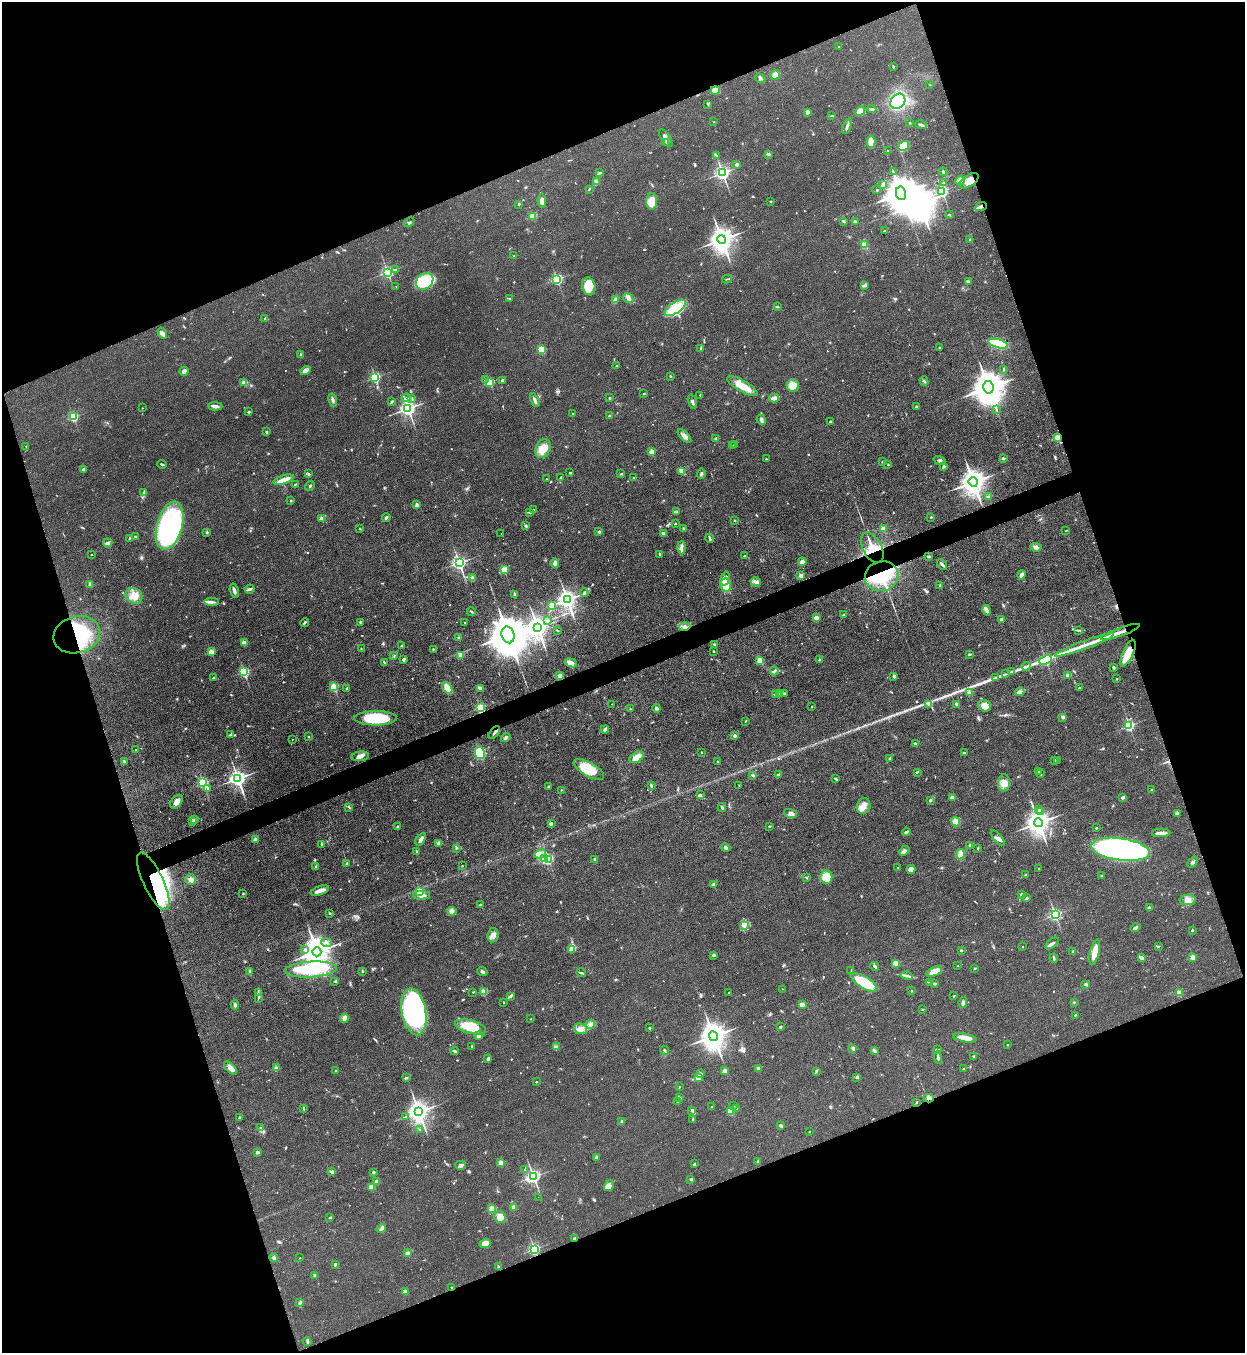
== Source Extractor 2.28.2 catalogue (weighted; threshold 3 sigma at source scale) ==
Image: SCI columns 308-5278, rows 37-5440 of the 5457 x 5478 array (HDU 1 of 3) = the unmasked area's bounding box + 8 px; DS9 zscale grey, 4 x 4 block average (1 PNG px = mean of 4 x 4 image px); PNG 1247 x 1355 px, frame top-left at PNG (2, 2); each listed source drawn as its Kron ellipse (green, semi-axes under 4 px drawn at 4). Shown black and unused: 41% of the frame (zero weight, under 3 of 4 exposures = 5% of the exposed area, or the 3 px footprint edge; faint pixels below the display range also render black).
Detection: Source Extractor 2.28.2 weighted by HDU 2 'WHT'. Background 0.0524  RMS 0.0057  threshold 0.0258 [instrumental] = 3 sigma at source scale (4.5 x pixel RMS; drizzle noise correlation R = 1.50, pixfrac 1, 0.05/0.05 arcsec/px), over >= 5 px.
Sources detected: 804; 1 too faint to see at this stretch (4 x 4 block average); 4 inside a brighter object's white glare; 7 cosmic-ray / hot-pixel residue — neither listed nor drawn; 14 coinciding with a brighter row at this scale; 28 inside a brighter listed object's ellipse — not listed separately; of the other 750, all 500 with FLUX_AUTO >= 2.03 (the completeness limit of this list) listed and drawn (250 fainter detections not listed), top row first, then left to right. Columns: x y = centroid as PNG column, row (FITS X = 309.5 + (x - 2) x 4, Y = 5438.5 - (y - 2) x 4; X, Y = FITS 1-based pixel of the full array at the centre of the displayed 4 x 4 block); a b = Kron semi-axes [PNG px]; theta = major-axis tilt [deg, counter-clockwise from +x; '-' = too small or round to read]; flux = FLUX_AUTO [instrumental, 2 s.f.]
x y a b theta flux
839 47 2 2 - 2.1
893 66 2 2 - 3.8
775 75 5 3 - 33
760 78 5 3 - 6.5
930 85 2 2 - 3.1
715 90 4 3 - 38
898 101 8 7 - 200
708 104 4 2 - 2.8
872 109 4 2 - 4.7
860 111 5 4 - 33
807 112 4 3 - 7.7
831 116 3 2 - 2.2
714 122 2 2 - 4.8
910 123 2 2 - 3.2
921 125 6 2 -19 9.8
847 126 8 2 71 11
666 138 10 3 -57 14
871 142 6 4 -88 46
666 143 3 2 - 4.7
904 146 6 4 33 46
888 150 2 2 - 4.5
769 154 4 2 - 5.6
716 155 3 2 - 2.3
736 164 2 2 - 23
893 171 2 2 - 2
943 172 4 2 - 6
599 173 4 2 - 9.6
722 173 2 2 - 1200
960 180 5 3 - 9.2
969 181 11 6 33 36
597 182 4 2 - 4.1
944 183 2 2 - 6.2
883 184 3 2 - 16
589 189 4 2 - 3.4
877 190 2 2 - 3.1
942 191 2 2 - 550
901 193 7 5 -76 8900
542 201 7 3 -85 23
652 201 8 5 87 29
770 201 2 2 - 2.3
519 204 2 2 - 11
981 207 6 3 21 13
949 215 3 2 - 2.1
533 216 2 2 - 180
843 221 3 2 - 3.7
855 221 3 2 - 6.1
409 222 6 2 47 4.2
884 231 2 2 - 11
722 240 4 4 - 3500
970 240 2 2 - 18
864 245 3 3 - 14
514 256 2 2 - 9.2
395 270 3 3 - 4.3
387 272 2 2 - 690
557 279 2 2 - 490
727 279 5 2 - 3.4
425 281 9 7 42 160
968 281 3 3 - 4.3
865 285 4 3 - 6.3
589 286 9 6 -78 79
396 287 2 2 - 2.2
510 298 2 2 - 2.1
628 298 5 3 - 11
615 300 3 3 - 6.1
777 307 4 2 - 3.2
675 308 12 5 34 130
265 319 3 2 - 2.9
162 333 6 4 -56 9.5
998 344 10 3 -16 270
940 348 2 2 - 4.5
542 349 4 4 - 85
701 349 2 2 - 2.5
300 355 3 2 - 3.9
616 366 2 2 - 2.8
1004 369 3 2 - 3.6
184 371 4 3 - 12
305 371 5 3 - 20
670 376 4 2 - 2.7
375 377 2 2 - 480
486 380 2 2 - 16
502 380 2 2 - 20
924 381 5 2 - 4.3
490 382 2 2 - 290
244 383 2 2 - 92
742 386 17 5 -30 60
793 386 6 6 - 54
988 387 6 5 - 8300
644 393 3 2 - 2.2
700 395 3 2 - 2
406 398 5 2 - 6.4
412 398 4 2 - 3.6
609 398 2 2 - 4.2
774 398 5 3 - 23
333 400 7 3 -77 9.6
535 400 7 2 -66 9.6
392 401 3 2 - 3.4
692 402 7 2 -72 9.6
215 406 7 3 -3 12
916 407 3 2 - 5.5
142 408 2 2 - 3
408 408 3 2 - 1400
996 410 3 2 - 2.7
249 412 2 2 - 13
572 414 2 2 - 2.3
609 416 2 2 - 3.6
73 417 2 2 - 350
761 420 5 3 - 7.5
830 422 3 2 - 4.9
267 432 3 3 - 3.4
684 436 9 3 -45 16
1057 437 2 2 - 100
716 439 2 2 - 46
735 444 3 2 - 9.3
26 446 2 2 - 2
733 446 2 2 - 2
543 449 10 7 62 56
652 452 2 2 - 97
1003 458 2 2 - 12
766 459 2 2 - 2.5
939 460 6 2 -21 5.1
883 462 2 2 - 15
162 464 4 2 - 5
888 465 2 2 - 5.7
944 466 3 3 - 5.8
83 469 2 2 - 8.4
682 471 4 3 - 25
570 473 2 2 - 11
308 474 3 3 - 4.8
621 474 4 2 - 3.3
701 474 5 2 - 6.6
561 477 2 2 - 2.3
633 478 2 2 - 2.2
546 479 2 2 - 2.2
284 480 10 3 18 41
973 482 5 4 - 3300
295 484 4 2 - 2.7
310 486 5 2 - 4.6
144 492 3 2 - 3
989 497 2 2 - 32
291 501 2 2 - 4.4
416 505 4 2 - 12
533 509 2 2 - 2.4
530 512 2 2 - 2.6
677 512 3 2 - 2.5
931 517 2 2 - 4.2
321 518 2 2 - 57
386 518 4 2 - 5.6
734 520 2 2 - 2.3
675 524 2 2 - 9.3
526 525 3 2 - 3
170 526 24 12 74 1000
359 528 3 2 - 2.2
684 529 3 2 - 8.5
883 529 2 2 - 96
1066 531 2 2 - 2.4
207 532 2 2 - 14
599 532 2 2 - 20
501 533 2 2 - 4
663 534 3 2 - 11
135 537 4 2 - 3
129 538 3 2 - 3.4
710 538 4 2 - 5
108 543 4 2 - 6.1
1036 547 5 4 - 9.9
681 548 6 2 -90 14
872 548 16 9 -62 92
91 554 2 2 - 4
660 554 4 2 - 4.1
745 556 3 2 - 5
929 556 3 2 - 6.8
802 562 4 3 - 19
459 563 2 2 - 1100
555 563 5 3 - 7.8
942 564 6 2 -45 11
504 570 2 2 - 160
801 575 2 2 - 39
1021 575 4 3 - 14
882 576 17 14 16 210
472 578 2 2 - 53
725 578 7 3 76 11
756 582 5 2 - 7.5
89 584 4 3 - 5.4
726 585 6 5 - 70
940 586 3 2 - 3.6
250 589 5 2 - 8.9
234 591 7 2 -77 12
584 593 4 2 - 5.1
514 594 3 2 - 2.7
134 596 8 7 - 37
567 600 3 3 - 2200
211 602 7 3 -4 11
552 605 2 2 - 110
987 610 5 3 - 14
471 612 4 2 - 3.2
844 615 2 2 - 2.1
816 618 4 2 - 12
1002 620 2 2 - 35
547 621 3 3 - 4.5
305 622 4 2 - 4.5
360 622 4 2 - 3.4
465 623 2 2 - 2.7
685 627 6 4 18 14
538 628 4 3 - 2600
557 630 2 2 - 2.6
1079 630 2 2 - 2.3
1120 632 20 3 20 28
77 635 24 18 16 250
508 635 8 6 -75 16000
459 638 3 2 - 3.7
244 643 3 3 - 27
714 644 3 2 - 3.1
1085 645 31 3 20 49
402 646 4 2 - 4.1
361 648 2 2 - 2.1
433 649 2 2 - 2.1
713 651 2 2 - 2.3
211 652 2 2 - 110
1128 653 14 5 66 55
970 654 3 2 - 4.4
461 655 2 2 - 65
394 656 2 2 - 2
403 659 3 2 - 11
819 660 2 2 - 14
1046 660 7 2 22 510
760 661 4 3 - 31
384 662 4 2 - 3
571 663 6 3 -21 20
1026 666 5 2 - 7.3
1113 667 3 3 - 4.5
774 671 4 2 - 5.6
244 672 2 2 - 430
1011 672 3 2 - 3.4
1005 674 4 2 - 3.1
560 676 2 2 - 86
894 676 4 3 - 7.3
1068 676 3 2 - 22
996 677 2 2 - 3
213 678 3 2 - 3.8
1117 679 2 2 - 2.3
334 687 2 2 - 240
347 688 2 2 - 14
447 688 6 4 -53 35
480 688 3 2 - 24
1079 688 3 2 - 3.6
1020 692 5 2 - 14
969 693 3 2 - 6.5
779 694 3 3 - 8.6
784 694 3 2 - 4.4
776 695 4 2 - 9.9
612 704 2 2 - 2.4
929 704 2 2 - 9.3
957 705 4 3 - 5.8
985 706 6 5 - 26
812 707 2 2 - 3.3
480 708 2 2 - 400
656 708 4 3 - 6.4
630 709 2 2 - 2.1
1063 717 2 2 - 13
376 718 21 7 0 140
746 721 3 2 - 2.7
1129 726 2 2 - 510
605 729 4 2 - 8.8
494 733 7 2 51 6.1
230 735 4 2 - 4.2
308 736 2 2 - 2.5
735 736 2 2 - 26
506 737 5 3 - 6.6
292 739 2 2 - 2.7
915 744 3 2 - 5.1
136 750 2 2 - 4
702 752 2 2 - 7.1
480 753 6 5 - 100
964 753 2 2 - 15
360 756 9 4 8 19
637 757 7 5 32 30
890 758 4 2 - 4.4
1055 760 2 2 - 2.4
124 761 3 2 - 4.2
717 761 2 2 - 4.5
1057 761 2 2 - 4.4
589 769 17 7 -30 100
1039 771 3 2 - 4.4
917 772 3 2 - 3.4
1040 774 2 2 - 2.1
753 775 4 2 - 5.5
779 775 4 2 - 14
238 778 3 3 - 1700
836 779 4 2 - 4.3
203 783 2 2 - 560
1004 783 8 6 85 24
651 785 3 2 - 6.2
739 786 2 2 - 2.8
548 787 2 2 - 3
208 788 2 2 - 8.8
1152 789 2 2 - 3.2
561 790 2 2 - 2.2
700 795 2 2 - 17
1123 797 4 2 - 10
952 798 3 3 - 13
930 800 3 2 - 5.6
176 802 8 5 51 17
864 806 8 6 76 23
349 807 3 2 - 3.7
722 807 4 2 - 4.8
1039 809 3 2 - 4.9
1041 812 3 3 - 6.9
790 813 7 4 -17 16
1177 814 3 2 - 5.2
194 820 4 2 - 5
193 822 2 2 - 2.5
956 822 4 4 - 36
1038 823 4 4 - 3200
552 824 4 2 - 4.6
770 826 2 2 - 3.8
397 827 2 2 - 5.9
1096 828 2 2 - 11
906 832 4 2 - 7.2
1161 833 9 2 3 31
998 838 9 3 -49 14
255 839 2 2 - 36
421 839 7 3 57 14
439 843 4 3 - 7.1
321 844 2 2 - 7.2
970 845 2 2 - 7.8
456 848 3 2 - 4.1
726 848 5 3 - 7.6
977 849 2 2 - 2.4
1120 849 29 11 -8 1500
416 851 3 2 - 3.2
904 851 6 3 43 8.9
540 854 6 4 21 16
960 854 5 4 - 27
544 859 2 2 - 260
548 859 2 2 - 400
595 860 3 2 - 7.3
1193 862 6 3 49 7.5
346 864 3 2 - 4.7
316 866 2 2 - 12
462 866 2 2 - 2.1
898 868 2 2 - 13
911 869 4 4 - 17
1038 869 2 2 - 3.6
1025 875 3 2 - 3.4
1102 876 3 2 - 4.3
826 877 7 6 - 75
806 878 3 2 - 3.9
191 879 5 5 - 14
153 881 31 10 -65 570
714 884 2 2 - 50
320 891 9 3 19 23
420 892 2 2 - 200
243 894 2 2 - 3.4
1021 894 3 2 - 3.3
422 895 8 3 -1 15
1027 898 3 3 - 4.5
1188 900 8 5 4 23
480 905 3 2 - 3.7
1149 907 3 2 - 7.3
452 911 5 4 - 9.6
330 913 3 2 - 2.7
1055 915 2 2 - 700
745 925 3 2 - 4.6
1135 928 5 3 - 8.2
1192 930 3 2 - 3.8
493 935 7 5 82 19
326 943 5 2 - 8
1052 943 8 2 36 8.5
1158 946 3 2 - 3.8
1022 947 2 2 - 4.1
305 949 2 2 - 4.6
572 949 4 2 - 98
961 950 2 2 - 11
317 952 4 4 - 4500
1073 952 2 2 - 20
1095 952 13 4 77 44
714 955 3 2 - 7
1193 957 2 2 - 93
1054 958 4 2 - 5.7
1141 958 2 2 - 46
896 963 2 2 - 91
875 966 4 2 - 6.3
958 966 2 2 - 3.3
975 968 2 2 - 3.3
311 969 26 8 4 320
851 970 3 2 - 2.1
362 971 3 2 - 2.6
934 971 8 4 22 40
250 972 3 2 - 11
482 972 5 3 - 7.5
581 973 5 2 - 5.3
907 976 6 3 -13 9.3
335 981 4 2 - 3.1
864 982 14 6 -32 140
929 982 4 2 - 4.3
934 984 4 2 - 5.4
1086 984 2 2 - 11
782 989 2 2 - 2.1
911 991 2 2 - 2.3
258 992 4 2 - 4.3
473 992 2 2 - 2.7
484 992 2 2 - 120
729 993 2 2 - 7
1179 993 2 2 - 110
510 996 4 2 - 5.1
954 996 3 2 - 2.3
258 998 3 2 - 3
503 1002 2 2 - 3.8
1075 1002 3 2 - 2.1
963 1003 5 3 - 8.1
802 1004 4 3 - 17
235 1005 4 3 - 5.8
922 1009 3 2 - 2.2
414 1012 24 12 -80 610
1075 1015 2 2 - 3.3
344 1019 4 4 - 11
531 1019 2 2 - 2.1
591 1024 4 4 - 11
470 1027 16 6 -14 100
780 1027 2 2 - 14
649 1028 2 2 - 3.1
581 1029 6 5 - 21
478 1036 4 2 - 4
713 1036 5 4 - 4300
965 1038 12 3 -10 46
1007 1044 2 2 - 2.9
471 1046 2 2 - 2.1
556 1047 3 2 - 2.5
853 1048 3 3 - 8.4
665 1050 4 3 - 5.6
937 1050 3 2 - 6.8
455 1051 4 2 - 5.5
874 1051 3 2 - 5.9
973 1056 2 2 - 3.8
938 1057 6 2 -86 7.3
488 1058 3 3 - 7.6
231 1068 8 4 -46 22
276 1068 2 2 - 58
758 1069 2 2 - 47
964 1069 2 2 - 2.9
336 1071 2 2 - 15
725 1071 3 2 - 21
816 1071 4 2 - 3.3
700 1074 2 2 - 39
857 1077 3 2 - 5.9
406 1078 3 2 - 6.8
698 1078 3 3 - 23
536 1082 2 2 - 2.7
679 1087 2 2 - 2.2
680 1098 3 2 - 3.7
929 1098 5 3 - 17
677 1102 2 2 - 2.1
916 1102 2 2 - 2.6
733 1106 3 2 - 3.3
712 1107 2 2 - 4.8
736 1108 3 2 - 2.9
304 1109 3 2 - 2.3
692 1110 4 3 - 8.3
731 1111 2 2 - 190
419 1112 4 3 - 2800
406 1116 2 2 - 2.4
240 1117 2 2 - 2.2
693 1119 3 2 - 2.5
622 1121 2 2 - 28
781 1126 4 3 - 5.7
260 1128 2 2 - 3.4
420 1129 2 2 - 2.1
809 1132 2 2 - 4.5
258 1152 2 2 - 31
597 1157 2 2 - 36
758 1161 3 2 - 2.9
501 1163 2 2 - 96
695 1164 3 2 - 2.2
461 1165 5 3 - 9.6
524 1170 2 2 - 2.8
332 1172 2 2 - 13
373 1172 2 2 - 18
533 1177 2 2 - 1100
691 1179 3 3 - 3.9
377 1181 2 2 - 43
609 1186 6 4 57 22
372 1187 4 4 - 29
538 1197 2 2 - 6.6
513 1207 3 3 - 9.3
492 1208 2 2 - 150
500 1217 6 5 - 39
329 1218 3 2 - 2.5
381 1229 5 3 - 12
575 1239 3 2 - 7.7
485 1243 5 4 - 39
534 1249 2 2 - 640
407 1253 3 3 - 8.2
274 1258 4 3 - 8.9
300 1258 2 2 - 2.4
335 1265 4 2 - 3.8
498 1266 3 2 - 3.2
315 1276 2 2 - 28
452 1288 3 2 - 3.2
405 1292 2 2 - 47
300 1303 3 2 - 5.7
307 1341 4 2 - 4
Overlapping masked pixels (flux is a lower limit): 14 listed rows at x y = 969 181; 981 207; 1057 437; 872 548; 882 576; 685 627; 1120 632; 77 635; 1128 653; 494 733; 153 881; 929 1098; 575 1239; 452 1288
Diffuse or blended objects may show on this block-average render without a row.